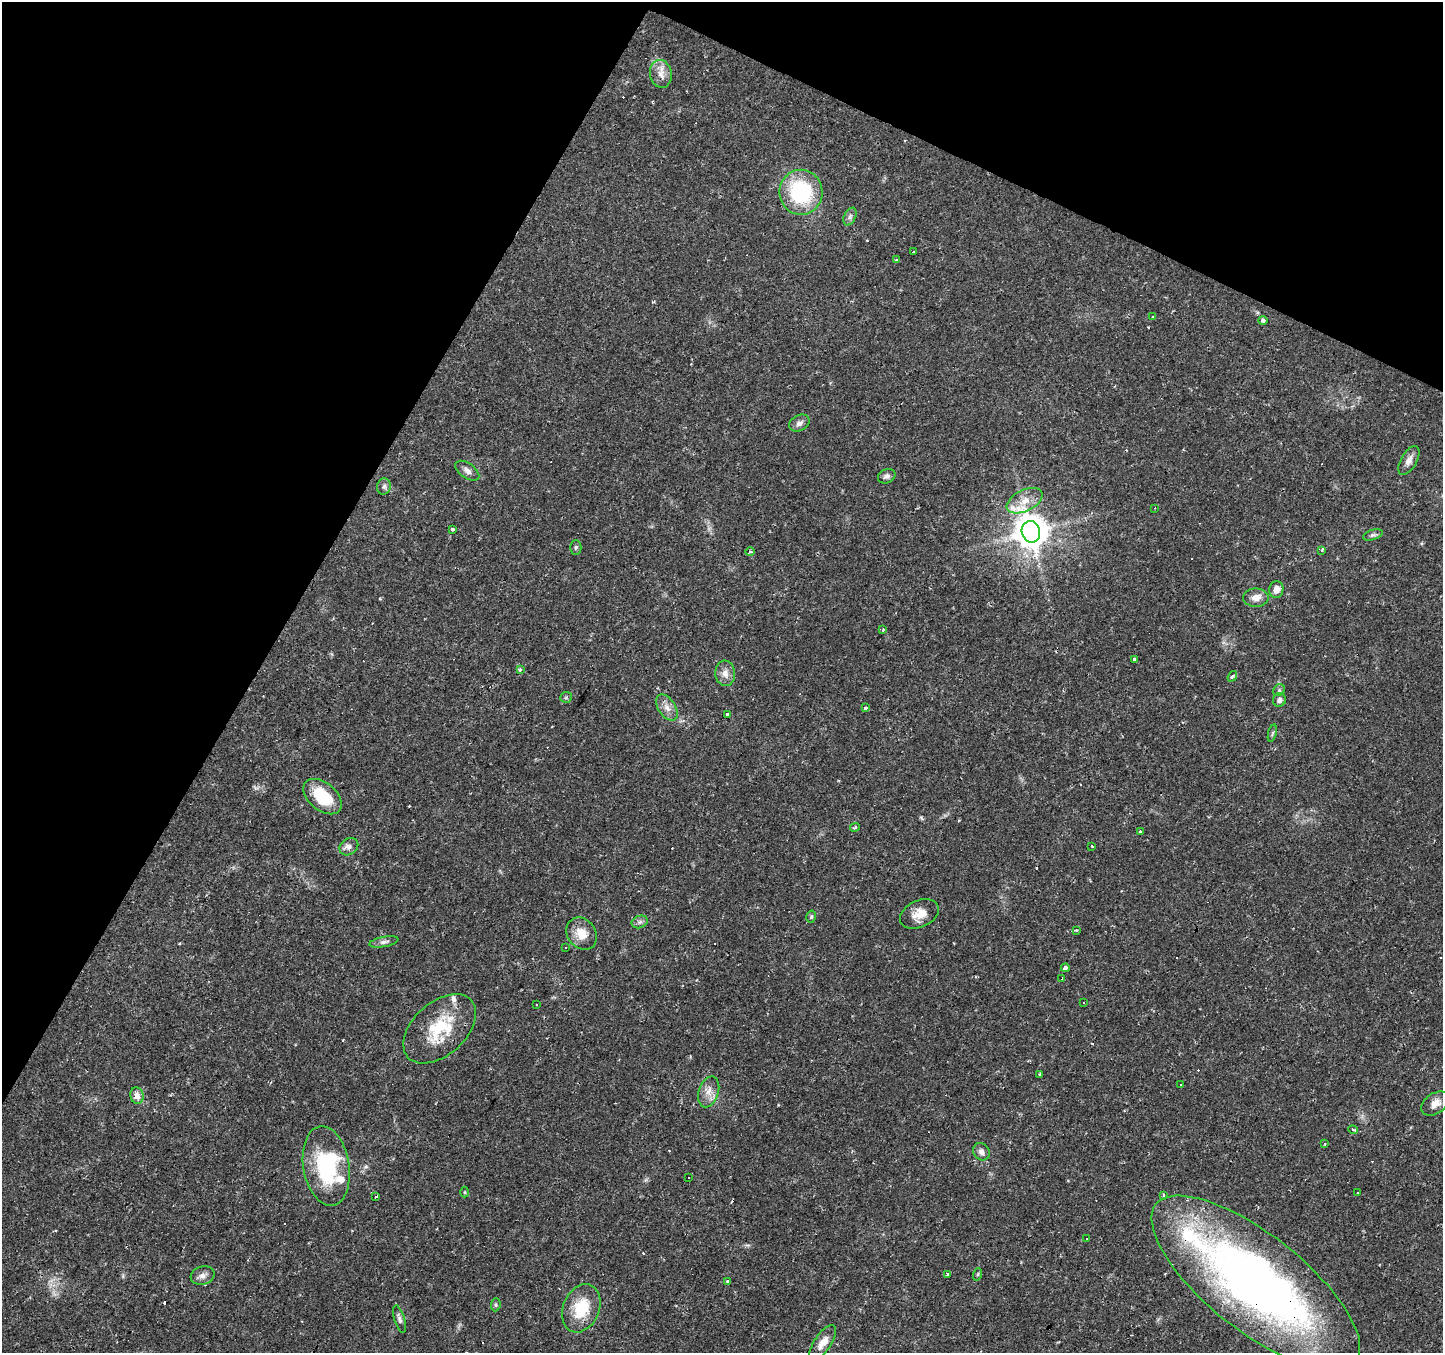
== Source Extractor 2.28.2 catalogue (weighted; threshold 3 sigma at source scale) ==
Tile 2 of 4 x 4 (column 2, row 1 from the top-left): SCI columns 1441-2881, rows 4249-5599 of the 5765 x 5860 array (HDU 1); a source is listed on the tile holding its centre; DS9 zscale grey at full resolution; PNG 1445 x 1355 px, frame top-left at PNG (2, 2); each listed source drawn as its Kron ellipse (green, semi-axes under 4 px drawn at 4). Shown black and unused: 27% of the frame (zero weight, under 2 of 3 exposures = <1% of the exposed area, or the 3 px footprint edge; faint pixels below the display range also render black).
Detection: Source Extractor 2.28.2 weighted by HDU 2 'WHT'; one run over the whole footprint, this tile lists its part. Background 0.0271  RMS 0.003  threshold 0.0136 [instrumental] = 3 sigma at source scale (4.5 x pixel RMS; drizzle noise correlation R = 1.50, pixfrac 1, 0.0396/0.0396 arcsec/px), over >= 5 px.
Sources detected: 106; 1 inside a brighter object's white glare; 27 cosmic-ray / hot-pixel residue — neither listed nor drawn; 3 inside a brighter listed object's ellipse — not listed separately; the other 75 listed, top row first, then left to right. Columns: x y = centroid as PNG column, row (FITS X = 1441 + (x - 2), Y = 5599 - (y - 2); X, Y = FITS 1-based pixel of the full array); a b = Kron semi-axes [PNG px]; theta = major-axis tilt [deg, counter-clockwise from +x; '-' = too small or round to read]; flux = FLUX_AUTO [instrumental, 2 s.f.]
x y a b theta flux
661 74 14 11 -80 2.7
801 192 22 21 - 26
850 217 9 6 64 0.91
913 252 3 3 - 0.74
896 259 3 3 - 0.4
1153 317 3 3 - 0.78
1263 320 4 4 - 0.69
799 423 11 7 27 1.3
1409 460 16 8 60 2
467 471 14 7 -35 1.5
887 476 9 7 24 1.1
384 486 8 7 - 0.91
1025 501 19 10 26 4.2
1155 508 3 2 - 0.41
452 529 3 3 - 0.81
1031 532 11 9 -71 640
1373 535 10 5 17 0.72
576 547 7 5 -90 0.55
1322 550 3 3 - 5
750 552 5 3 - 0.44
1276 590 8 7 - 2.3
1256 598 13 9 1 2.5
883 630 3 3 - 0.26
1134 660 3 3 - 1.5
520 670 3 3 - 0.69
725 673 13 10 -85 2.3
1232 676 6 4 53 1.1
1279 690 6 5 - 0.58
566 697 6 5 - 0.53
1279 700 7 6 - 1.1
667 708 14 8 -57 2.4
866 708 3 3 - 2.3
727 714 3 3 - 2.1
1272 733 9 3 76 0.48
323 797 22 13 -40 11
855 827 5 3 - 0.51
1140 832 4 3 - 1.3
1092 846 3 3 - 0.8
349 847 10 8 35 1.3
919 914 20 13 24 4.2
811 917 6 4 77 0.46
640 922 8 6 21 0.89
1076 931 3 3 - 1.4
581 934 17 14 -53 4.7
384 942 14 5 10 1.1
566 947 3 3 - 0.85
1065 968 4 3 - 1.6
1062 979 3 3 - 0.48
1084 1003 3 3 - 1
537 1005 3 3 - 0.36
440 1029 43 26 42 16
1039 1074 3 3 - 0.48
1180 1084 3 2 - 0.4
709 1092 16 10 72 2.9
137 1096 8 6 -81 2.2
1435 1103 15 10 34 2.9
1353 1130 5 3 - 0.85
1325 1144 3 3 - 0.77
981 1152 9 8 - 1.4
326 1166 40 23 -81 25
688 1177 3 3 - 0.9
464 1192 5 3 - 0.31
1357 1192 3 3 - 1.2
1164 1195 3 3 - 0.7
376 1197 3 3 - 1.1
1087 1239 3 3 - 0.43
947 1274 4 3 - 1.7
978 1274 6 4 71 0.4
203 1275 12 9 18 1.6
727 1282 4 3 - 0.64
1256 1283 127 48 -38 220
496 1305 6 5 - 0.48
581 1308 25 18 67 11
399 1319 14 5 -73 1
823 1343 20 8 56 3
Overlapping masked pixels (flux is a lower limit): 1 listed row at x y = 1256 1283